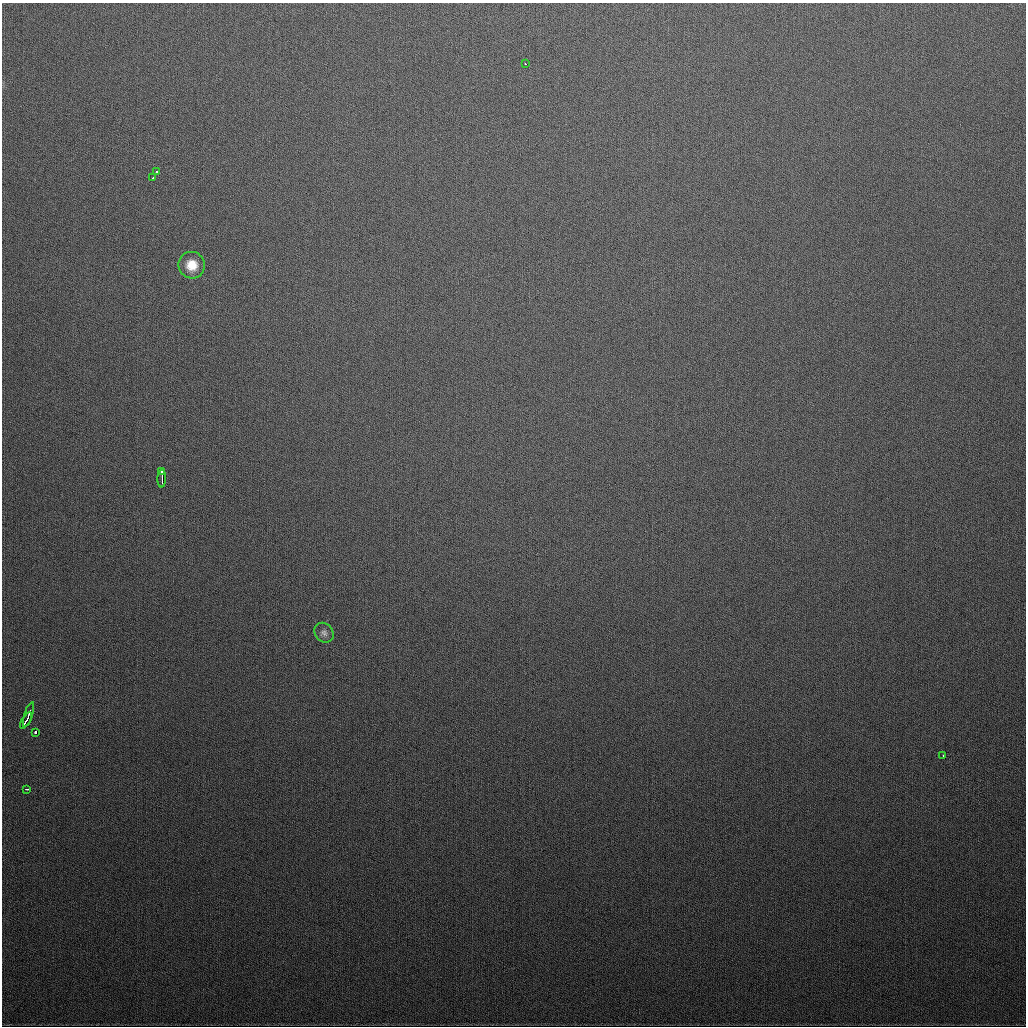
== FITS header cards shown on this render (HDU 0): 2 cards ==
NAXIS1  =                 1024
NAXIS2  =                 1024

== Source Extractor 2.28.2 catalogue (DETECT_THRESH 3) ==
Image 1024 x 1024 px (HDU 0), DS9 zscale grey, 1 PNG px = 1 image px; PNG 1028 x 1028 px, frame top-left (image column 1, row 1024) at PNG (2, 3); each listed source drawn as its Kron ellipse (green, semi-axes under 4 px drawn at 4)
Background 386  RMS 14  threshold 42.4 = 3 sigma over >= 5 px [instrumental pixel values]
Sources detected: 12; all 12 listed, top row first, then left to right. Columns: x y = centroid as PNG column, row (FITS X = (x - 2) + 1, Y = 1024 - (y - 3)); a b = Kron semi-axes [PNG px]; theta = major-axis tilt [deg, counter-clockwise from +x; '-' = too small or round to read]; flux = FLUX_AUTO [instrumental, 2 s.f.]
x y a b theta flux
525 64 3 2 - 1600
156 172 3 3 - 3300
153 178 4 3 - 3800
192 265 13 13 - 17000
162 472 4 3 - 3000
162 479 9 2 89 6900
324 633 10 9 - 4500
28 715 13 2 72 5200
26 720 9 2 58 5100
35 732 4 3 - 18000
943 755 3 2 - 1600
27 789 4 2 - 2100